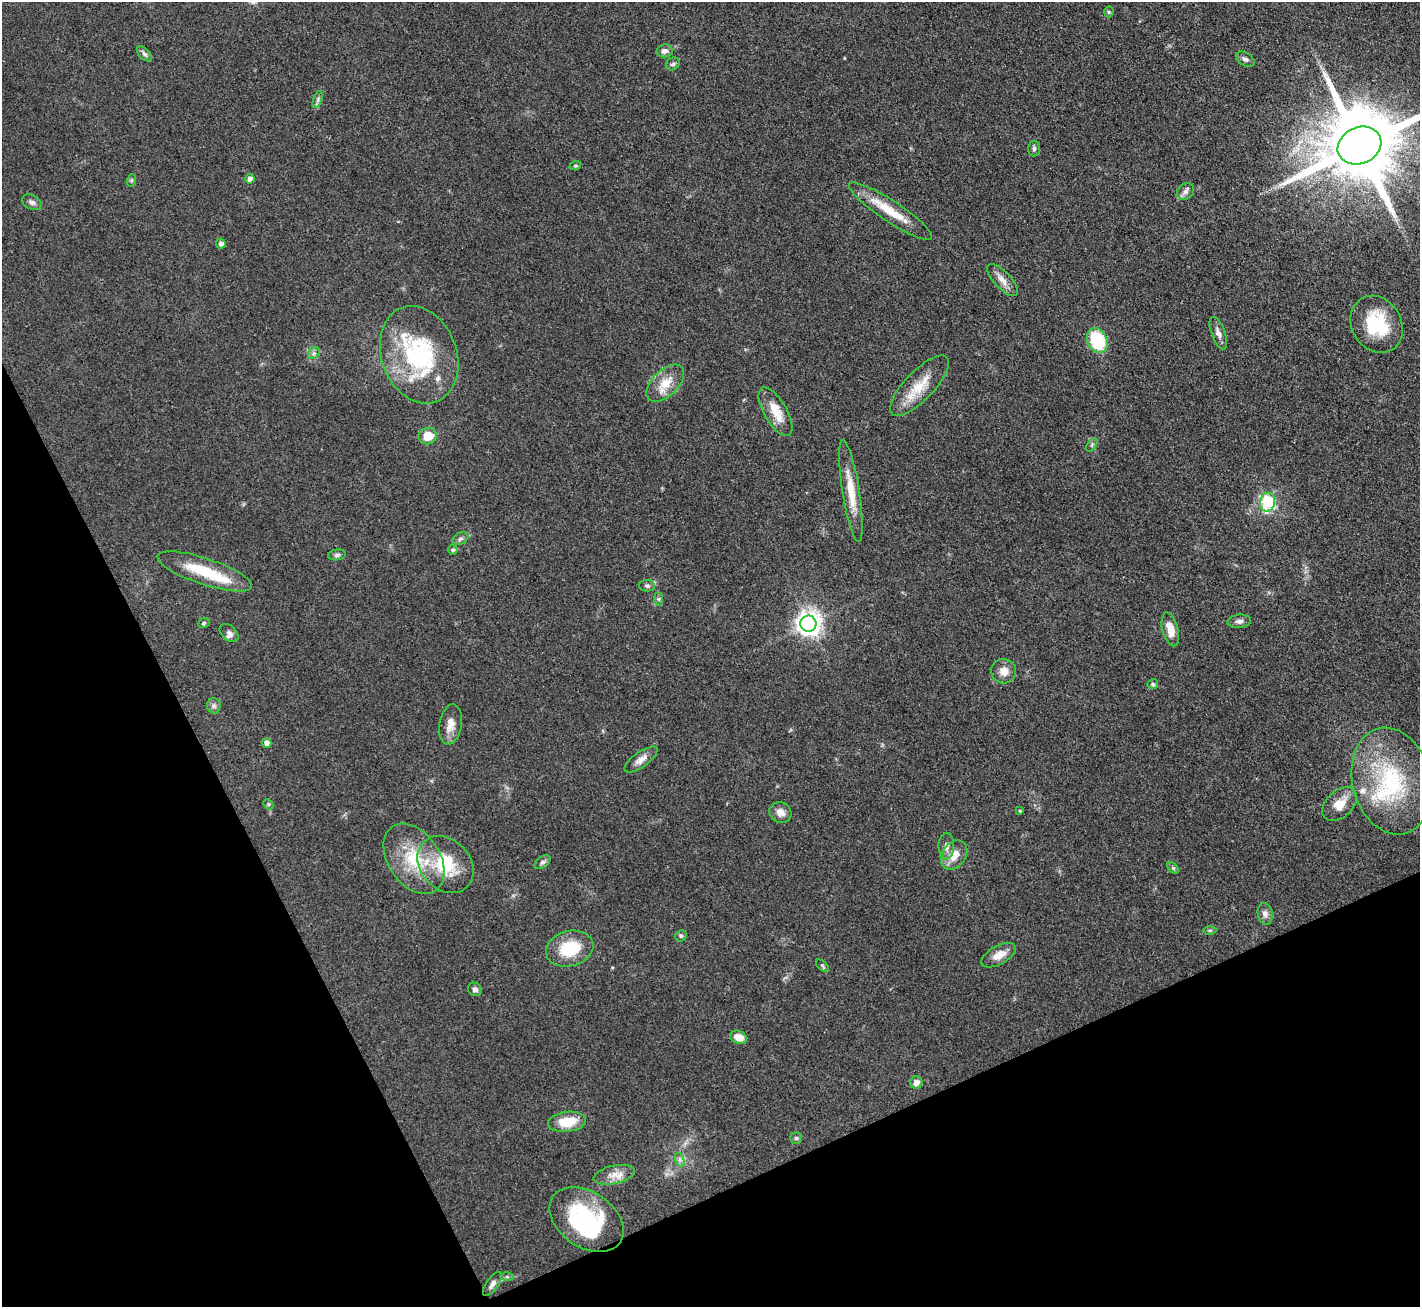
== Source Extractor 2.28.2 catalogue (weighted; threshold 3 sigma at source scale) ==
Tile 14 of 4 x 4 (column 2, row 4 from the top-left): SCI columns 1419-2836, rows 152-1456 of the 5672 x 5659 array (HDU 1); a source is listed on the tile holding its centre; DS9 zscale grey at full resolution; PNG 1422 x 1309 px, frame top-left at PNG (2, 2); each listed source drawn as its Kron ellipse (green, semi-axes under 4 px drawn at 4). Shown black and unused: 24% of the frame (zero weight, under 3 of 4 exposures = <1% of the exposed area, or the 3 px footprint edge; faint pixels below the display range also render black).
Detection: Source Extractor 2.28.2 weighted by HDU 2 'WHT'; one run over the whole footprint, this tile lists its part. Background 0.0921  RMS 0.0064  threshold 0.0286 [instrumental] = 3 sigma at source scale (4.5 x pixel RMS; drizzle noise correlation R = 1.50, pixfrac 1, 0.05/0.05 arcsec/px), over >= 5 px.
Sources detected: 80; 3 inside a brighter object's white glare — neither listed nor drawn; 5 inside a brighter listed object's ellipse — not listed separately; the other 72 listed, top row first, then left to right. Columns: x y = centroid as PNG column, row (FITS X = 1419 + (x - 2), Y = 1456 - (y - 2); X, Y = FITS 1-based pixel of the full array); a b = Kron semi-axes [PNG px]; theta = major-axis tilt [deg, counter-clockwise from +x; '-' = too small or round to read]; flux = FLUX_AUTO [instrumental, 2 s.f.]
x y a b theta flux
1109 12 5 5 - 0.93
664 51 8 6 9 2.7
144 54 9 5 -45 1.9
1245 59 10 6 -32 2.2
673 64 7 6 - 1.5
318 99 9 4 71 1.6
1359 146 22 18 25 9500
1034 149 7 6 - 1.7
575 166 6 4 18 0.86
250 179 5 4 - 3.6
132 180 6 4 71 0.89
1185 191 9 7 46 2.6
32 202 10 7 -27 2.2
890 211 49 10 -33 19
221 244 5 4 - 2.6
1002 280 20 8 -47 5.7
1377 324 30 24 -59 34
1218 333 17 7 -70 3.7
1097 341 13 9 -65 38
314 353 7 5 44 1.6
419 355 50 37 -69 79
665 383 23 13 44 12
919 386 39 14 46 19
776 412 27 11 -60 13
428 436 9 8 - 11
1092 445 7 4 54 1.1
851 491 52 8 -81 17
1268 502 9 7 78 36
460 539 8 5 30 1.7
453 550 5 4 - 1.3
337 555 9 5 8 1.6
205 571 49 13 -18 30
647 586 8 6 0 1.7
659 599 7 4 -90 1.2
1239 621 12 6 5 2.7
204 623 6 5 - 1.1
808 624 8 8 - 580
1170 629 17 8 -75 8.9
229 633 11 7 -43 2.6
1004 671 12 12 - 6.6
1153 684 5 5 - 1.2
214 706 7 7 - 1.8
450 724 20 11 81 7.7
267 743 5 5 - 4
641 760 20 7 36 4.9
1392 781 54 39 -76 72
268 804 6 4 -45 0.99
1340 804 20 13 43 10
1020 811 4 3 - 0.77
780 812 11 10 - 4.9
946 846 13 7 89 3.7
954 855 16 11 55 9
414 859 39 25 -56 36
542 862 9 5 36 1.9
445 864 31 24 -47 34
1173 868 7 4 -44 1.2
1265 914 11 7 -78 3.2
1210 930 7 4 1 0.95
681 936 6 5 - 1.1
570 949 24 17 15 26
999 955 19 9 28 7.1
823 966 8 3 -42 0.93
475 989 7 6 - 2
739 1037 9 6 -20 7.5
916 1083 6 6 - 4.4
567 1122 19 10 6 17
796 1138 6 5 - 1.2
680 1160 7 4 -71 1.8
614 1175 21 9 11 7.6
586 1220 41 27 -34 62
507 1277 6 4 0 1.2
492 1284 14 6 54 3
Isophote crosses this tile's border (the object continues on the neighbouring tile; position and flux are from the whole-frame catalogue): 1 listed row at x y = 1359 146